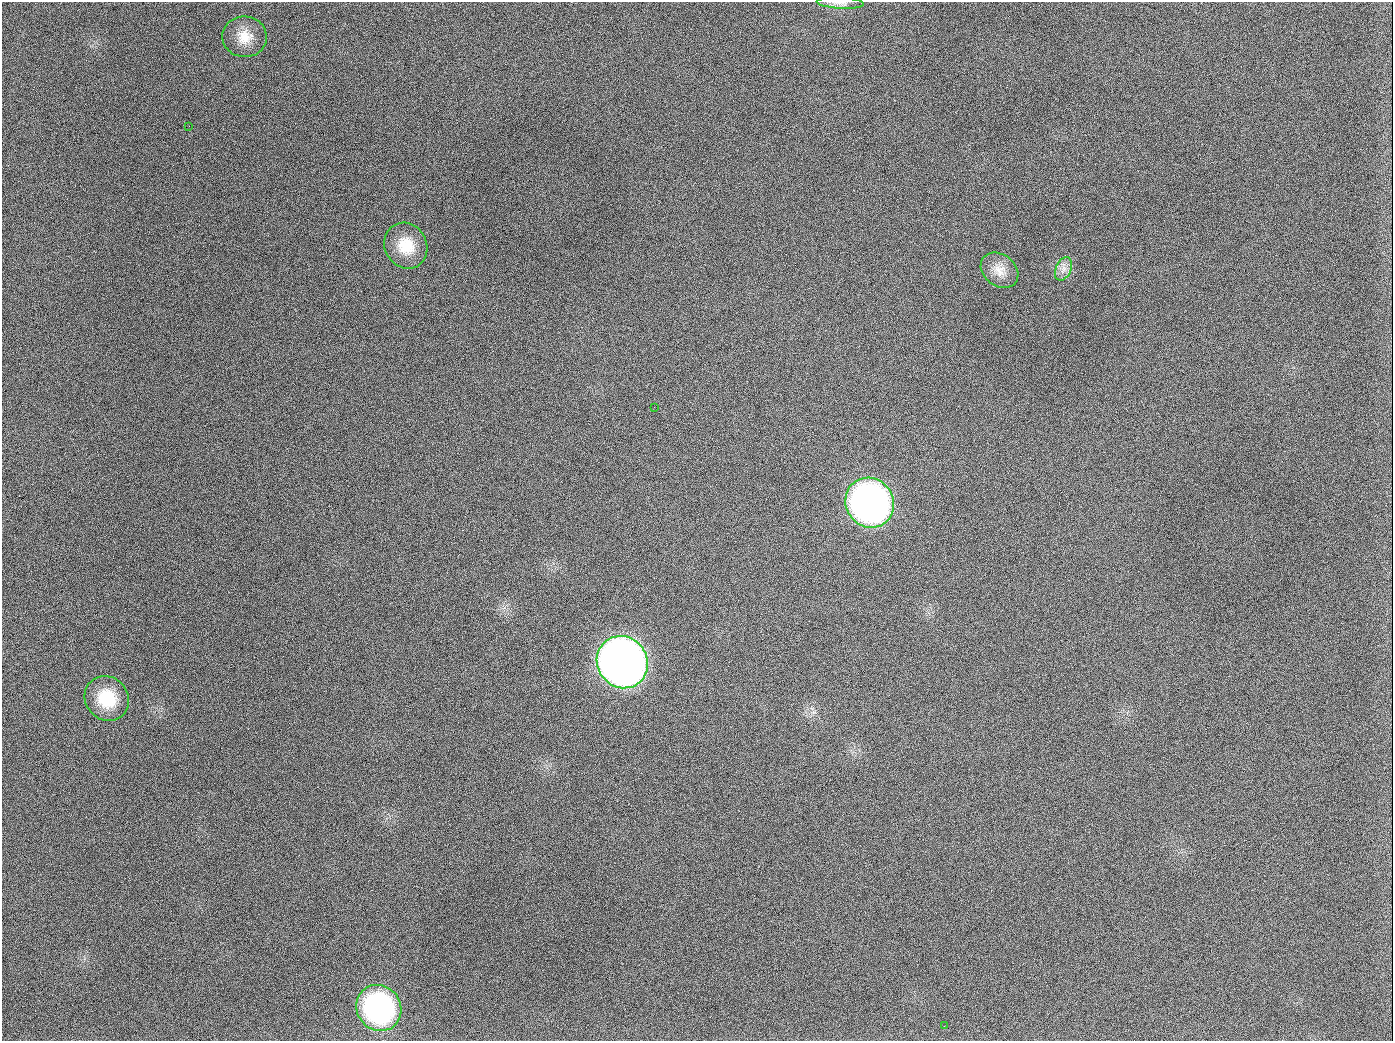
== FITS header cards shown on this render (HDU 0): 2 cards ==
NAXIS1  =                 1391
NAXIS2  =                 1039

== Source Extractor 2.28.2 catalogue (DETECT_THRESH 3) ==
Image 1391 x 1039 px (HDU 0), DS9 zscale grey, 1 PNG px = 1 image px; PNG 1395 x 1043 px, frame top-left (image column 1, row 1039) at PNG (2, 2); each listed source drawn as its Kron ellipse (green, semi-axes under 4 px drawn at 4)
Background 1430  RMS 68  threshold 203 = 3 sigma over >= 5 px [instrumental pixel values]
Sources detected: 12; all 12 listed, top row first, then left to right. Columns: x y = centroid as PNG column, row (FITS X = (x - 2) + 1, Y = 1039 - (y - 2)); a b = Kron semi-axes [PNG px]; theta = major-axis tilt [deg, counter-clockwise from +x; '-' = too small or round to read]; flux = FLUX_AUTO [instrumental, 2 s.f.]
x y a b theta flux
840 3 23 5 -3 2.7e+04
245 37 22 20 -5 9.9e+04
189 126 2 2 - 6.6e+03
406 246 23 21 -61 1.3e+05
1063 269 12 7 66 3.3e+04
1000 270 20 16 -39 7.0e+04
654 407 3 2 - 3.5e+03
870 503 25 24 - 2.4e+06
622 662 27 25 -54 5.4e+06
107 698 23 21 -51 1.8e+05
379 1008 24 22 -53 9.5e+05
944 1026 3 2 - 3.6e+03
At the frame edge (FLAGS 8, measured only in part): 1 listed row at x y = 840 3